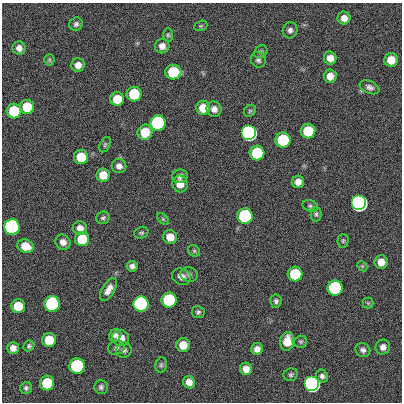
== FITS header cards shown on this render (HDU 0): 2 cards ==
NAXIS1  =                  400
NAXIS2  =                  400

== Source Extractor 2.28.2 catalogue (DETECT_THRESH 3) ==
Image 400 x 400 px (HDU 0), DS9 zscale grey, 1 PNG px = 1 image px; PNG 404 x 404 px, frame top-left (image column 1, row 400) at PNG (2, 3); each listed source drawn as its Kron ellipse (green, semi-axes under 4 px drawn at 4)
Background 0.469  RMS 34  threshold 101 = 3 sigma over >= 5 px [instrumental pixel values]
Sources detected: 89; all 89 listed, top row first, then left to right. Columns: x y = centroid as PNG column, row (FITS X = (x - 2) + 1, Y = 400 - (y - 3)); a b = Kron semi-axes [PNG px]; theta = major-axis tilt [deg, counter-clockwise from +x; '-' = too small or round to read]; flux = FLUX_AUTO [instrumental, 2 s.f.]
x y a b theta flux
344 18 6 6 - 1.5e+04
76 24 7 6 - 5.9e+03
201 26 7 5 20 3.4e+03
290 30 8 7 - 7.9e+03
168 35 7 5 -89 4.0e+03
162 46 7 7 - 1.4e+04
19 48 7 6 - 1.2e+04
261 52 7 6 - 5.0e+03
330 58 6 6 - 1.8e+04
49 60 5 5 - 3.4e+03
258 60 8 7 - 6.7e+03
391 60 7 6 - 3.2e+04
78 65 7 6 - 1.4e+04
173 72 8 7 - 1.2e+05
330 76 6 6 - 1.9e+04
370 87 10 6 -23 8.3e+03
134 94 7 7 - 1.2e+05
117 99 7 6 - 4.7e+04
27 107 7 7 - 7.2e+04
203 108 7 7 - 3.7e+04
214 109 8 7 - 1.4e+04
14 111 7 7 - 1.2e+05
250 111 7 5 45 3.9e+03
158 123 7 7 - 1.0e+06
308 131 7 7 - 9.1e+04
145 132 8 7 - 5.1e+04
249 133 7 7 - 3.5e+06
283 140 7 7 - 2.1e+05
105 145 8 5 63 4.2e+03
257 153 7 7 - 1.9e+05
81 157 7 7 - 5.7e+04
119 166 7 7 - 1.0e+04
103 175 7 7 - 3.5e+04
180 176 7 7 - 8.6e+03
298 182 6 6 - 1.5e+04
180 184 8 7 - 2.4e+04
359 203 7 7 - 1.1e+07
310 206 8 5 -19 4.8e+03
316 214 7 5 90 4.8e+03
245 216 7 7 - 5.4e+05
103 218 7 6 - 4.9e+03
163 219 7 4 -45 3.4e+03
12 227 7 7 - 2.9e+06
80 228 7 6 - 1.3e+04
141 233 7 5 22 4.3e+03
170 237 7 7 - 2.8e+04
82 239 7 7 - 7.7e+04
343 241 7 5 89 4.0e+03
63 242 8 7 - 1.3e+04
25 246 8 6 -19 3.6e+04
194 251 6 5 - 3.7e+03
381 262 7 6 - 2.1e+04
132 266 5 5 - 7.5e+03
362 266 6 4 -43 3.1e+03
189 274 9 7 -16 6.3e+03
295 274 7 7 - 1.4e+05
181 277 10 8 -26 1.3e+04
335 288 7 7 - 5.7e+05
108 290 13 6 58 1.7e+04
169 300 7 7 - 3.1e+05
276 301 7 5 85 6.0e+03
368 303 5 5 - 2.9e+03
52 304 8 7 - 6.1e+05
141 304 7 7 - 2.1e+06
18 306 7 7 - 4.9e+04
198 312 6 6 - 5.4e+03
115 335 7 5 48 7.0e+03
121 338 8 8 - 1.9e+04
49 340 7 7 - 4.8e+04
287 341 9 7 82 3.4e+04
301 342 6 6 - 4.0e+03
183 345 7 7 - 2.9e+04
29 346 6 5 - 4.4e+03
383 347 7 7 - 1.2e+04
13 348 6 6 - 1.3e+04
116 348 8 7 - 6.8e+03
257 349 6 6 - 1.3e+04
124 350 8 7 - 7.2e+03
363 350 7 7 - 7.8e+03
161 365 8 5 75 4.6e+03
77 366 7 7 - 5.2e+05
246 369 6 6 - 1.6e+04
291 375 7 6 - 5.1e+03
322 376 6 5 - 6.7e+03
189 382 6 6 - 1.5e+04
47 383 7 7 - 1.0e+05
312 384 7 7 - 5.5e+06
101 387 7 7 - 5.9e+03
26 388 6 5 - 5.5e+03